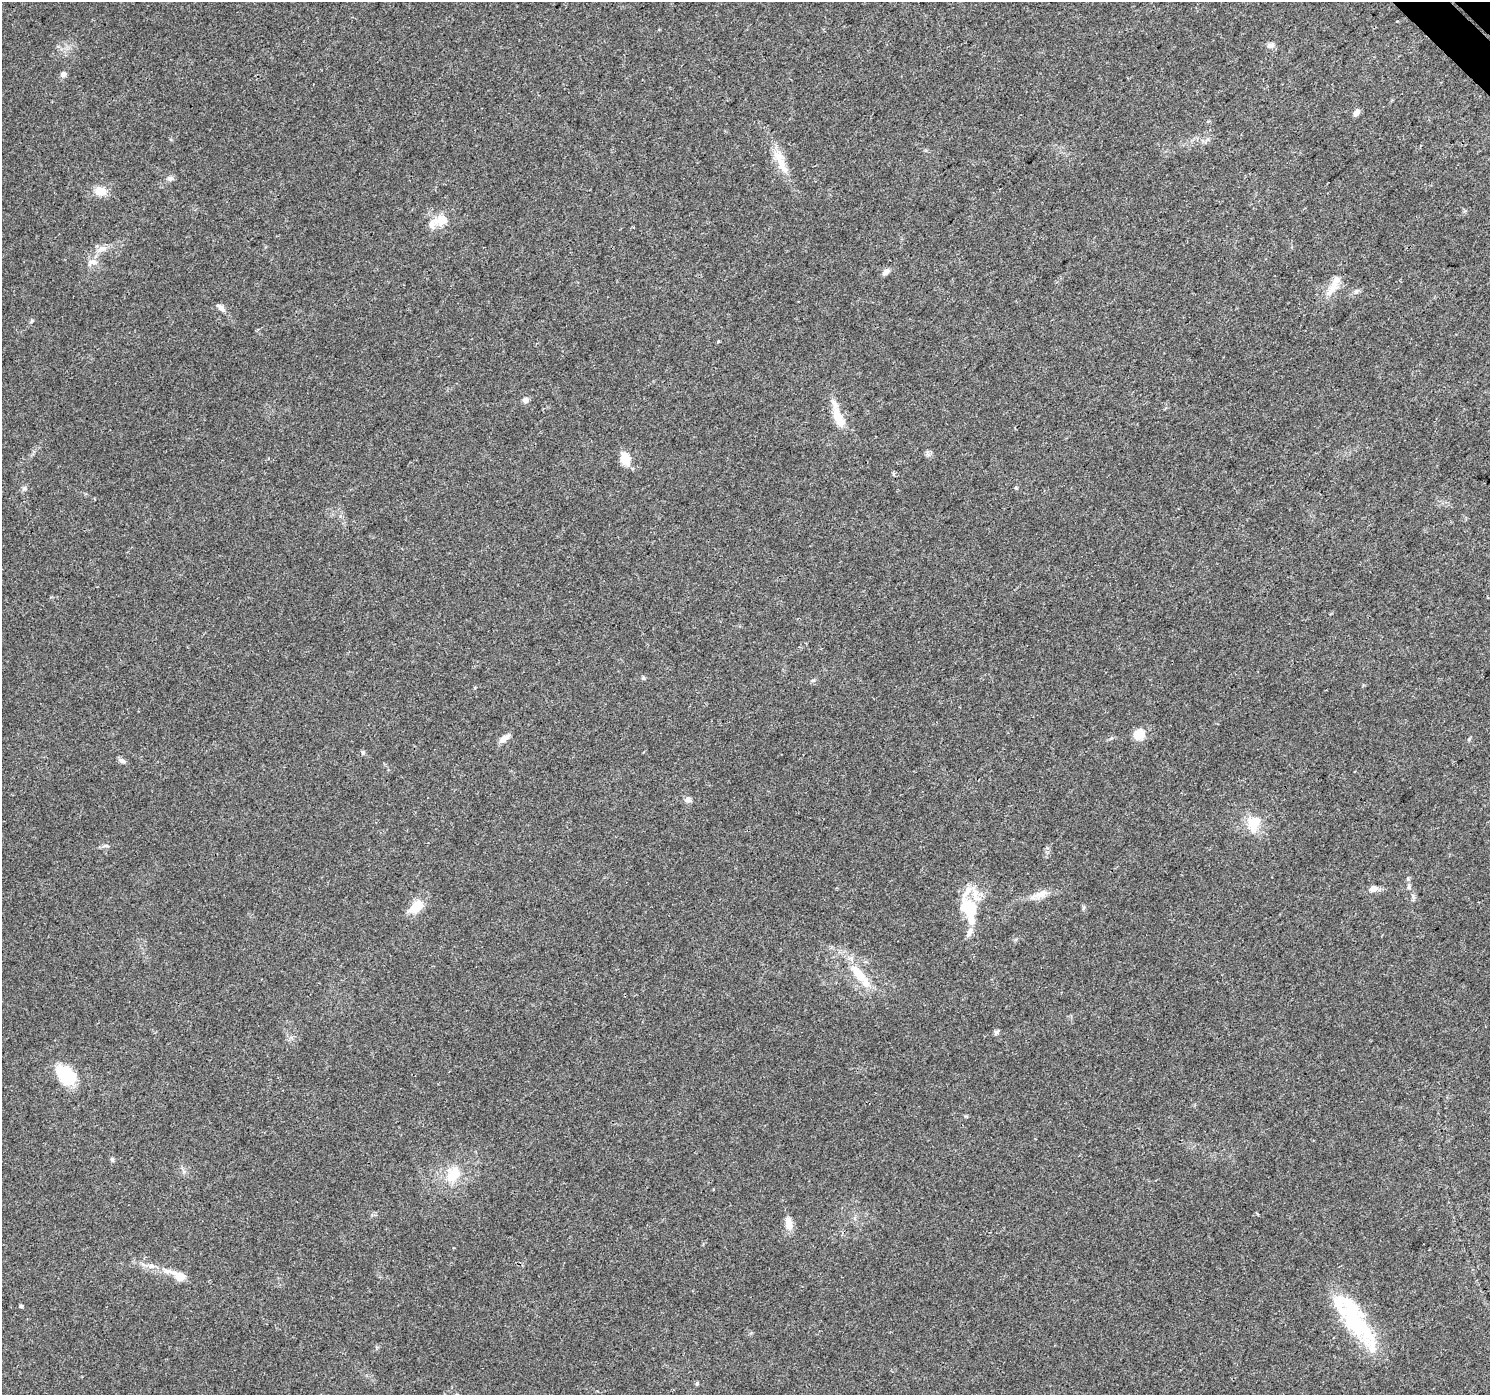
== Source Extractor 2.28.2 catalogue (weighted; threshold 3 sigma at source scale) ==
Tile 10 of 4 x 4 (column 2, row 3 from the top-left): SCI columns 1565-3052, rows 1682-3074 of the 6098 x 6083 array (HDU 1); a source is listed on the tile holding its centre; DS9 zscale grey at full resolution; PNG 1492 x 1397 px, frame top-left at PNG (2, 2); no overlay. Shown black and unused: <1% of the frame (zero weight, under 3 of 4 exposures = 7% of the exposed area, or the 3 px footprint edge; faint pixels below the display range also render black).
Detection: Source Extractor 2.28.2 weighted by HDU 2 'WHT'; one run over the whole footprint, this tile lists its part. Background 0.0386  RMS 0.0038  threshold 0.0172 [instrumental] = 3 sigma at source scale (4.5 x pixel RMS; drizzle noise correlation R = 1.50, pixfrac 1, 0.0396/0.0396 arcsec/px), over >= 5 px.
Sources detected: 53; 8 inside a brighter listed object's ellipse — not listed separately; the other 45 listed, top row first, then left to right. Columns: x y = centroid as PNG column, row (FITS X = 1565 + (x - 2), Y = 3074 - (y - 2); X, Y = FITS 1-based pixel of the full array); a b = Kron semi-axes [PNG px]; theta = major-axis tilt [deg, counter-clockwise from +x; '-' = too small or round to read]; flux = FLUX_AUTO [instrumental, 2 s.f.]
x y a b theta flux
1270 45 10 7 -2 1.6
63 74 5 5 - 1.9
1356 113 8 6 47 1.8
780 161 41 11 -65 8.1
170 178 8 7 - 1.3
100 191 13 11 -13 4.8
442 220 6 5 - 17
432 224 16 10 79 3.4
102 248 13 7 13 2.4
93 262 15 6 12 1.9
886 272 10 6 42 1.7
1332 289 25 9 45 4.8
221 308 13 6 -38 1.7
31 321 6 4 70 0.51
525 400 8 7 - 1.4
839 419 23 10 -65 8.5
625 459 13 9 -67 7.4
24 488 7 5 45 0.86
1016 488 5 3 - 0.37
1139 734 11 10 - 6.6
504 739 16 6 38 2.3
363 753 6 5 - 0.64
122 761 10 6 -25 1.3
688 799 9 8 - 1.5
1253 823 23 18 79 8.5
106 846 8 4 -8 0.73
1408 879 6 3 -18 0.47
1409 887 8 5 84 0.83
1373 889 8 6 14 2.9
1039 895 24 9 17 4.3
416 907 14 8 44 11
969 907 19 15 -53 14
969 932 13 7 66 2
859 974 34 11 -49 10
996 1032 7 6 - 0.81
66 1075 23 14 -43 18
112 1160 7 5 -69 0.64
453 1174 20 16 59 9.6
789 1223 19 10 -83 3.7
151 1266 9 7 -15 1.9
178 1276 19 7 -25 8.1
1340 1302 42 24 -20 15
21 1306 4 4 - 0.69
1356 1325 32 25 51 18
697 1383 6 5 - 0.48
Unlisted compact peaks at least as high as the median listed source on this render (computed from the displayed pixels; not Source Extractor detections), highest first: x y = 643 678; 1469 739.